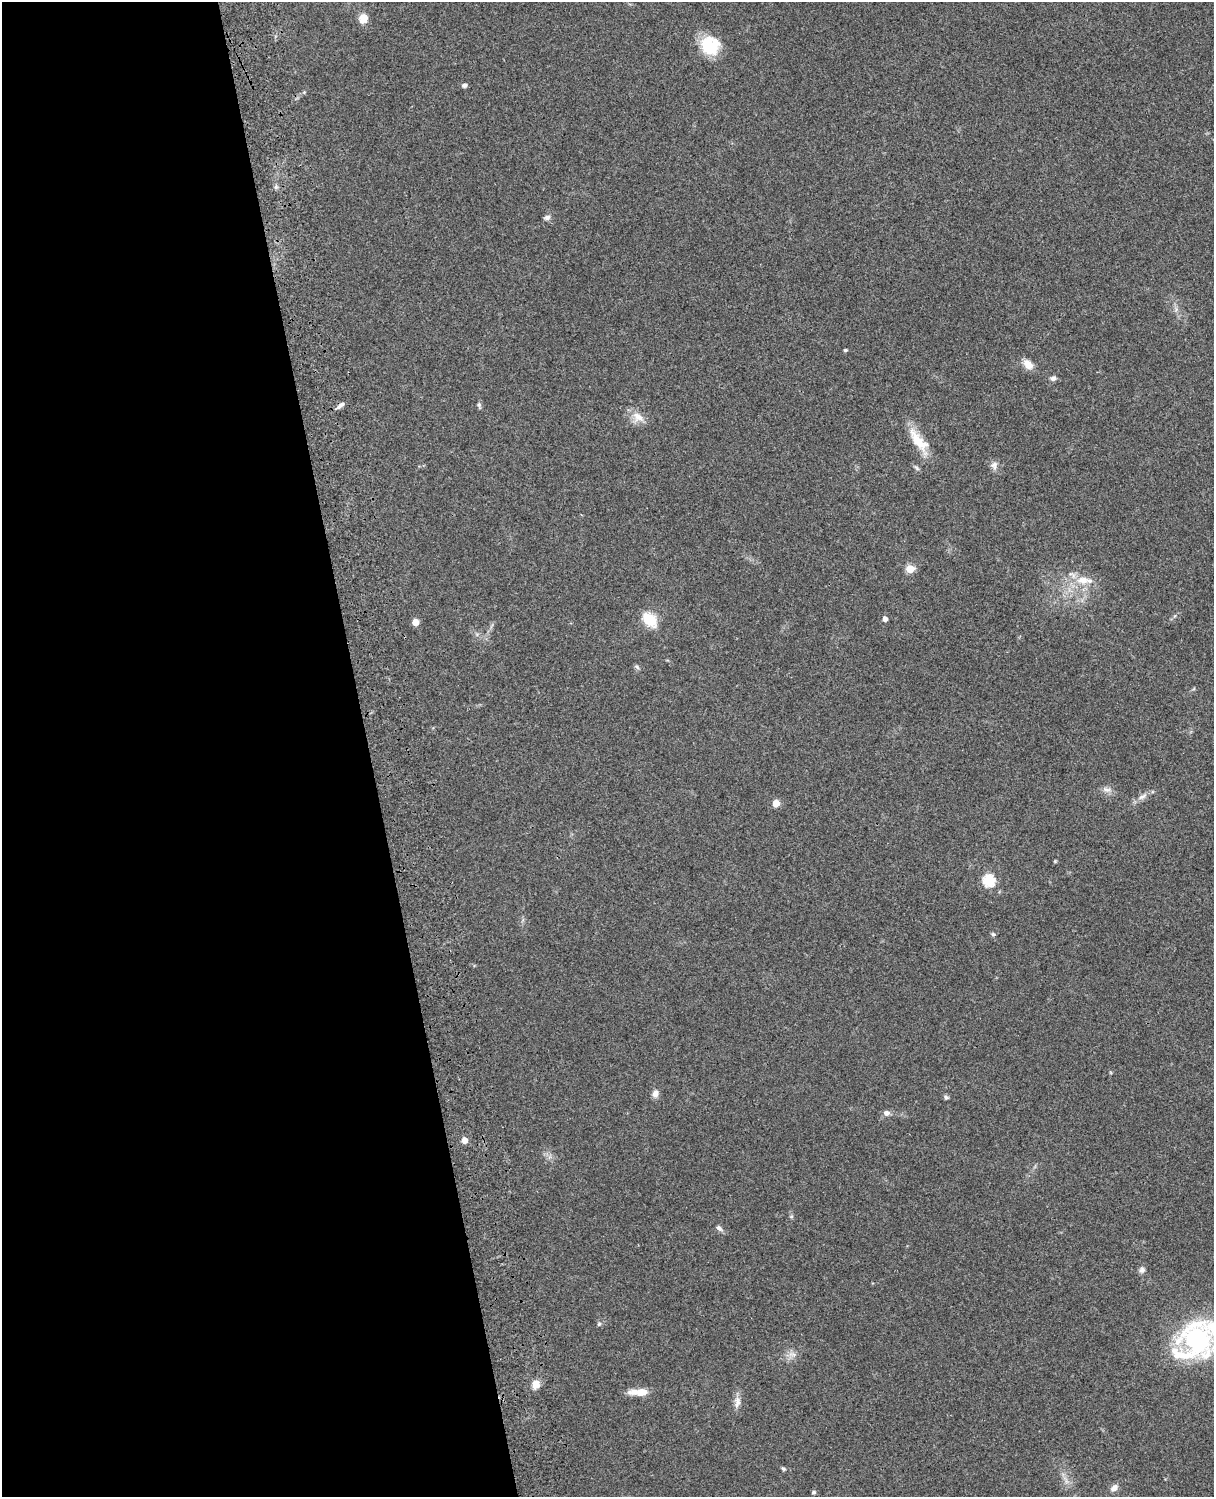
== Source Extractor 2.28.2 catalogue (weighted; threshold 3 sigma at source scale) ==
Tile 5 of 4 x 3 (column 1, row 2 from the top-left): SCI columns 119-1330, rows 1660-3154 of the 5086 x 4927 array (HDU 1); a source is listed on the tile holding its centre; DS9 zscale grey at full resolution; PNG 1216 x 1499 px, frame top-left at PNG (2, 2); no overlay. Shown black and unused: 30% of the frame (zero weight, under 3 of 4 exposures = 6% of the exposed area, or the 3 px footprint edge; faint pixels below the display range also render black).
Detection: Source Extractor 2.28.2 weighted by HDU 2 'WHT'; one run over the whole footprint, this tile lists its part. Background 0.203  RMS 0.0081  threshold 0.0365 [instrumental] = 3 sigma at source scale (4.5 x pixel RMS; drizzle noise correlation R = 1.50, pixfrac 1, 0.05/0.05 arcsec/px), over >= 5 px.
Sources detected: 44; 1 inside a brighter listed object's ellipse — not listed separately; the other 43 listed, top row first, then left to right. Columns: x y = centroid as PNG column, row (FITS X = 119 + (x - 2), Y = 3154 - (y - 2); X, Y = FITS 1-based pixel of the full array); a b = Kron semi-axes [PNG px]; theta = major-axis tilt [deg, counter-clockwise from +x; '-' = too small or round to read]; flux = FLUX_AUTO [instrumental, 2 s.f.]
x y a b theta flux
363 18 9 8 - 10
710 45 22 21 - 29
464 85 6 5 - 2.2
276 187 5 5 - 1.5
547 217 9 6 19 2.4
845 350 4 3 - 1.3
1028 364 13 9 -46 8.4
1053 378 8 6 6 2.6
340 405 13 5 42 3.1
479 405 10 4 -80 1.7
638 417 19 11 -36 9.1
918 441 38 12 -54 20
994 465 11 10 - 4.2
917 468 10 4 -41 1.7
910 569 5 5 - 24
1083 580 20 11 -3 14
650 619 17 11 -45 21
885 619 5 4 - 4.1
415 622 5 5 - 12
637 667 7 4 -46 1.5
1107 789 13 7 -16 3.8
1142 797 16 6 28 4.5
776 803 5 5 - 13
1055 861 5 4 - 0.77
989 881 6 6 - 76
993 934 6 6 - 1.5
655 1094 10 8 81 4.1
946 1097 6 5 - 1.7
886 1113 8 7 - 3.5
464 1140 5 5 - 7.2
791 1216 6 4 -18 1
719 1228 9 6 -43 2.5
1142 1270 8 7 - 2.6
599 1324 6 5 - 1.3
1197 1339 36 33 34 150
793 1354 11 5 -6 3.7
536 1384 9 8 - 7.8
639 1392 22 7 1 12
737 1402 16 8 86 5.6
783 1469 6 4 -42 1.2
1066 1481 7 4 -72 2.3
1114 1488 11 7 36 4.2
814 1492 5 5 - 1.3
Overlapping masked pixels (flux is a lower limit): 1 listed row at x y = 340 405
Isophote crosses this tile's border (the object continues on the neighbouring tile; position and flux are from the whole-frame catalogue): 1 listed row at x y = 1197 1339